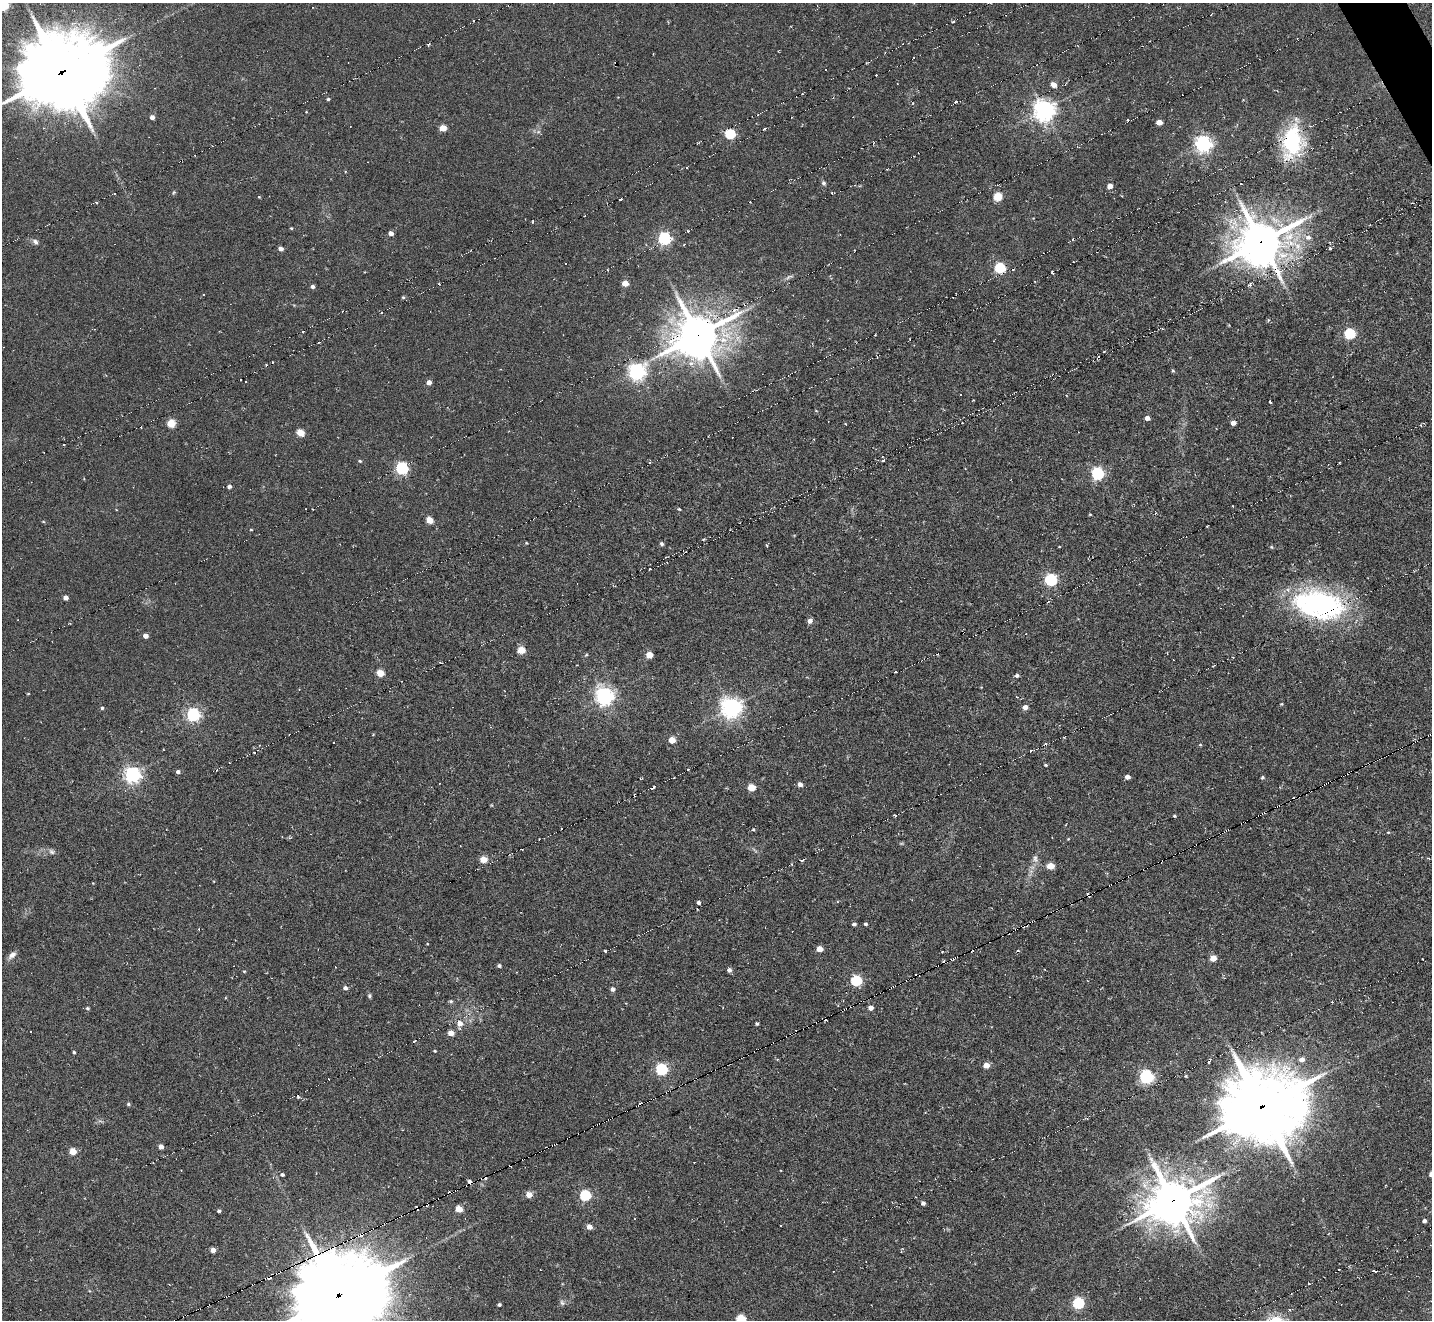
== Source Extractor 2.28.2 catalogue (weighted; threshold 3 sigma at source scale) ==
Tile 10 of 4 x 4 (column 2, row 3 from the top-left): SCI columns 1459-2888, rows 1614-2931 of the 5747 x 5738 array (HDU 1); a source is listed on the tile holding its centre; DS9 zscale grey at full resolution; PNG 1434 x 1322 px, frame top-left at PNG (2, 3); no overlay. Shown black and unused: <1% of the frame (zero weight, under 6 of 11 exposures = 2% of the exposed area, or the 3 px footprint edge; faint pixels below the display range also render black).
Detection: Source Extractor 2.28.2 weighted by HDU 2 'WHT'; one run over the whole footprint, this tile lists its part. Background -0.42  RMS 0.008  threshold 0.0326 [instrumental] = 3 sigma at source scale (4.09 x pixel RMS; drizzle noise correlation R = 1.36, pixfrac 0.8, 0.05/0.05 arcsec/px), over >= 5 px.
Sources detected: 258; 70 cosmic-ray / hot-pixel residue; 1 with non-positive flux (unrankable blend fragments) — not listed; the other 187 listed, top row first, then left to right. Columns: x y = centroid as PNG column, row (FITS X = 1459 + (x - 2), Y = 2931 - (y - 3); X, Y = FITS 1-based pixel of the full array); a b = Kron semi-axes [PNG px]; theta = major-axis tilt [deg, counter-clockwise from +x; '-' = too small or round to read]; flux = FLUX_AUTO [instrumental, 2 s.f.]
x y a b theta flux
3 5 6 5 - 89
953 22 3 2 - 1
428 44 4 3 - 1.1
914 57 2 2 - 1.2
826 70 2 2 - 0.59
62 72 37 32 9 3900
876 75 2 2 - 0.84
1053 85 5 4 - 7.3
328 99 5 3 - 1.1
956 102 5 3 - 1.2
1044 110 7 7 - 530
152 117 4 4 - 3.7
1159 122 5 4 - 7.8
443 128 5 4 - 16
765 129 3 3 - 1.5
538 132 6 4 18 1.3
730 134 5 5 - 55
1292 141 40 23 80 59
1203 144 6 6 - 290
824 183 6 5 - 1.4
1241 184 3 2 - 1
1110 186 4 4 - 5.8
174 192 5 4 - 0.87
832 193 4 3 - 0.74
998 197 5 5 - 28
620 199 3 2 - 0.98
97 202 4 3 - 1.6
291 228 4 3 - 0.72
688 231 3 2 - 1
391 233 4 4 - 4.2
1308 237 8 7 - 3.5
664 239 5 5 - 140
35 242 9 6 -49 2.2
1261 242 18 15 29 2100
1330 248 3 3 - 1.3
281 249 4 4 - 3.9
1073 261 2 2 - 0.68
1000 268 5 5 - 63
1053 273 4 2 - 1.3
789 277 11 4 24 2
1280 278 24 8 -63 8.8
625 283 4 4 - 10
312 287 4 4 - 2.3
203 295 3 3 - 1.6
403 297 5 5 - 1.3
1268 320 5 3 - 0.68
303 332 3 2 - 0.9
1350 334 6 5 - 67
698 335 16 15 - 2000
1099 356 4 3 - 0.94
637 371 7 6 - 300
1173 371 5 4 - 0.98
245 382 3 3 - 1.2
429 382 4 4 - 5.2
960 395 3 2 - 0.8
1270 401 4 3 - 1.7
816 411 5 3 - 0.52
1147 418 4 4 - 3.7
171 423 5 5 - 24
1233 423 4 4 - 4
845 424 4 2 - 0.54
300 433 5 4 - 17
64 445 2 2 - 1.1
360 461 5 4 - 1
883 461 3 2 - 1.2
402 468 6 5 - 110
1098 474 6 5 - 120
229 486 4 4 - 2.4
305 509 2 2 - 0.46
679 509 4 3 - 0.8
1155 513 4 3 - 0.77
1090 514 4 3 - 0.61
430 520 5 4 - 14
43 522 5 3 - 0.68
251 530 4 3 - 0.58
703 539 3 2 - 0.77
661 544 5 5 - 1.3
766 545 5 3 - 0.69
1059 547 4 3 - 0.48
1271 547 5 4 - 0.88
650 569 3 2 - 0.97
1051 580 6 5 - 110
66 598 4 4 - 4.3
1319 604 58 32 -11 140
810 621 5 4 - 3.8
146 636 4 4 - 4.7
521 650 5 4 - 21
586 655 6 3 44 0.84
649 655 5 4 - 13
895 672 3 2 - 1.1
380 673 5 4 - 19
1017 675 5 4 - 1.7
28 694 4 2 - 0.54
604 696 7 6 - 350
1017 697 4 3 - 0.64
1281 704 4 4 - 0.6
731 707 7 7 - 490
1025 707 5 4 - 5.2
102 708 4 4 - 1.1
193 715 6 5 - 150
1064 737 4 2 - 0.65
672 740 5 4 - 13
333 742 3 3 - 1.2
1200 744 5 3 - 0.64
1031 750 3 3 - 1.7
254 752 3 2 - 0.76
1046 765 4 3 - 0.89
688 769 3 2 - 1
178 772 4 4 - 2.3
132 775 6 6 - 260
1342 776 3 2 - 4.2
1127 777 4 4 - 4.3
1262 777 4 4 - 1.1
800 784 5 5 - 3.2
652 788 4 2 - 2.2
751 788 5 4 - 19
895 816 4 3 - 0.96
1174 816 4 3 - 0.78
753 829 4 4 - 0.82
1388 832 5 3 - 0.61
1068 839 4 3 - 0.52
52 852 9 6 -44 2.2
484 859 5 4 - 15
1035 859 12 7 -84 3.5
802 861 4 3 - 1.2
1051 866 5 4 - 12
93 883 3 3 - 0.47
1110 885 2 2 - 3.2
1088 895 7 2 -55 1.1
699 902 3 3 - 2
854 924 4 4 - 1.7
865 924 3 3 - 1.3
427 944 3 3 - 0.55
820 949 5 4 - 10
605 951 4 3 - 1.6
12 955 11 7 44 3.7
954 958 6 3 21 13
1213 958 5 4 - 12
1422 959 3 2 - 0.73
499 966 4 4 - 1.6
729 970 4 4 - 2.6
244 971 4 3 - 0.64
856 981 5 5 - 70
345 988 5 4 - 2.5
613 989 5 5 - 2.4
369 996 6 5 - 1.2
451 1001 5 5 - 1.3
87 1008 5 4 - 1.2
871 1008 4 4 - 4.8
845 1009 3 2 - 4.8
460 1024 8 6 85 5.8
757 1024 3 3 - 1.2
451 1033 4 4 - 8.7
414 1041 3 3 - 2.3
435 1051 4 3 - 0.76
74 1052 3 3 - 1.1
1302 1060 6 5 - 4.5
986 1065 5 4 - 8.7
661 1069 5 5 - 97
1146 1077 6 6 - 170
298 1096 5 3 - 1.1
128 1104 5 4 - 1.1
1262 1107 31 27 11 4200
161 1147 4 4 - 5.1
73 1151 5 4 - 17
694 1162 3 2 - 0.42
282 1175 4 4 - 1.6
529 1195 5 4 - 9.6
585 1195 6 5 - 69
1173 1200 18 15 9 2500
923 1203 4 4 - 2.6
459 1209 5 4 - 18
219 1211 4 3 - 1.8
635 1219 2 2 - 0.45
1424 1221 4 4 - 2.2
780 1226 3 3 - 2.6
589 1227 4 4 - 6.3
213 1250 4 4 - 5.3
1339 1269 2 2 - 0.69
1374 1271 6 2 -18 1.4
279 1272 7 2 17 11
267 1278 6 3 16 11
339 1295 39 34 13 5000
562 1303 8 6 -50 1.8
1078 1303 5 5 - 83
499 1305 4 3 - 1.6
741 1319 5 5 - 36
Overlapping masked pixels (flux is a lower limit): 13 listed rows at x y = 62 72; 1261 242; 698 335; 1342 776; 1110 885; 1088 895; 954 958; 845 1009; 1262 1107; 1173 1200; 279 1272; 267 1278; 339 1295
Isophote crosses this tile's border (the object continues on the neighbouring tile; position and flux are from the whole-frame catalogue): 4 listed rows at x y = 3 5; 62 72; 339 1295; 741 1319